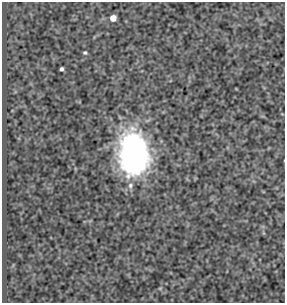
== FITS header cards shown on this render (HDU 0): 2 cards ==
NAXIS1  =                  283
NAXIS2  =                  301

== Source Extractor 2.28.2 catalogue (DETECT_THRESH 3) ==
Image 283 x 301 px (HDU 0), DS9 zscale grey, 1 PNG px = 1 image px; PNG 287 x 305 px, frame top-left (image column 1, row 301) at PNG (2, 2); no overlay
Background 133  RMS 0.63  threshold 1.88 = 3 sigma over >= 5 px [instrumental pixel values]
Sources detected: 5; all 5 listed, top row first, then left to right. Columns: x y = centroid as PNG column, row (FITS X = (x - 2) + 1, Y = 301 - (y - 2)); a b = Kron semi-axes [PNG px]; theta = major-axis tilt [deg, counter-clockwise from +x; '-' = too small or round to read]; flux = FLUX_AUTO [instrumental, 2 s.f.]
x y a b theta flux
113 18 5 5 - 520
85 53 4 4 - 59
61 69 4 3 - 98
133 153 41 27 -85 8100
130 185 8 7 - 150